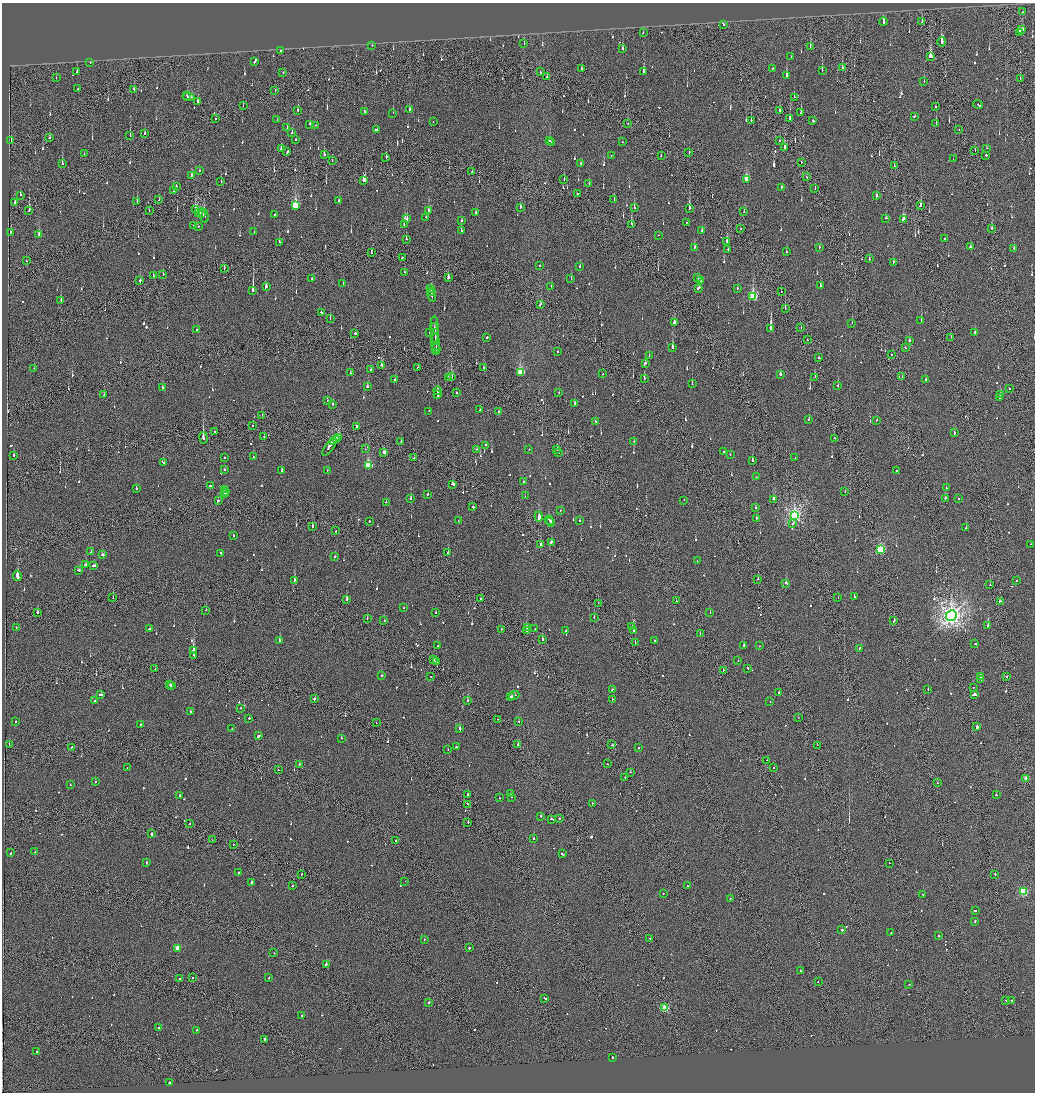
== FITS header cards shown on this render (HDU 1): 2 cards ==
NAXIS1  =                 2065
NAXIS2  =                 2180

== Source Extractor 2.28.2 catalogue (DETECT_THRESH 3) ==
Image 2065 x 2180 px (HDU 1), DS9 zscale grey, zoomed out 1/2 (1 PNG px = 2 x 2 image px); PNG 1037 x 1094 px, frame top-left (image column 1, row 2179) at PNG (2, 3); each listed source drawn as its Kron ellipse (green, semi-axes under 4 px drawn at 4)
Background -0.152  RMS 0.067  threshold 0.201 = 3 sigma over >= 5 px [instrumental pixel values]
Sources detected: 1040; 52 cannot appear on this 1/2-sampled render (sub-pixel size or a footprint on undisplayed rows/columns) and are neither listed nor drawn; of the other 988, the 500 brightest by FLUX_AUTO listed and drawn (488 fainter detections omitted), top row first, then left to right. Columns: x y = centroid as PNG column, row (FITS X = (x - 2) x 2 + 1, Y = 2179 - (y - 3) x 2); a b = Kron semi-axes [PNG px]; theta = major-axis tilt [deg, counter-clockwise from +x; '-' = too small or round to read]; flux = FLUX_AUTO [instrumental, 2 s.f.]
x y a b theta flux
1022 12 2 1 - 68
883 22 4 2 - 260
922 22 2 1 - 110
724 25 2 1 - 71
1022 30 4 2 - 300
643 32 2 2 - 110
1019 33 2 2 - 280
942 42 5 2 - 240
524 44 2 2 - 61
372 46 2 2 - 79
810 46 2 2 - 130
622 49 3 2 - 91
280 51 2 2 - 76
791 57 2 2 - 67
931 57 4 3 - 710
255 61 4 2 - 350
90 63 2 2 - 68
842 67 3 1 - 230
581 69 2 2 - 100
772 69 2 2 - 76
822 70 3 2 - 120
77 71 2 2 - 80
283 72 2 2 - 100
540 72 2 2 - 170
644 72 3 2 - 200
787 76 2 2 - 240
547 77 2 2 - 130
56 78 2 2 - 110
1020 78 2 1 - 61
924 81 2 2 - 94
78 89 2 2 - 180
134 89 2 1 - 82
275 90 2 2 - 67
187 95 2 1 - 180
189 97 6 2 -8 650
794 97 2 2 - 120
197 102 2 2 - 730
243 105 3 2 - 130
978 105 5 2 - 590
935 106 2 2 - 300
409 109 2 2 - 92
298 110 3 2 - 110
780 110 3 2 - 210
364 112 2 2 - 140
393 113 2 2 - 76
801 113 3 2 - 96
914 116 3 2 - 120
215 119 2 1 - 84
790 119 3 2 - 340
277 120 2 2 - 97
751 120 3 2 - 130
813 121 2 2 - 290
433 122 2 2 - 110
310 124 3 2 - 63
627 124 2 1 - 110
936 124 3 2 - 180
316 125 2 2 - 72
287 128 2 2 - 61
376 129 3 2 - 95
959 130 2 1 - 77
292 132 3 2 - 120
145 134 2 1 - 420
130 136 3 2 - 330
49 138 2 2 - 79
11 140 2 1 - 61
296 140 2 2 - 61
549 141 2 2 - 150
780 141 2 1 - 74
551 142 2 1 - 250
622 142 2 2 - 61
784 147 4 2 - 120
986 148 2 2 - 74
281 149 2 2 - 110
975 151 2 2 - 62
287 152 4 2 - 220
689 152 2 2 - 230
84 154 2 2 - 64
324 154 2 2 - 260
611 155 2 1 - 180
986 155 2 2 - 190
661 156 2 2 - 79
386 157 3 1 - 750
953 159 2 1 - 62
332 161 2 1 - 100
801 162 2 1 - 61
581 163 2 2 - 140
62 164 4 2 - 180
894 165 2 1 - 68
199 170 2 2 - 140
472 171 2 2 - 70
191 176 3 2 - 300
807 177 3 1 - 95
747 179 4 2 - 340
364 180 4 2 - 450
564 180 2 2 - 98
221 182 2 2 - 72
589 184 2 1 - 67
176 186 2 1 - 280
781 187 2 2 - 230
815 188 2 2 - 64
174 191 3 2 - 120
577 193 3 2 - 200
20 195 2 2 - 140
876 196 3 2 - 240
159 199 2 2 - 70
614 199 2 2 - 61
338 201 2 2 - 84
15 202 2 2 - 220
137 202 2 2 - 150
295 205 4 3 - 870
920 206 3 2 - 500
520 207 3 2 - 91
634 207 3 2 - 110
689 208 3 2 - 980
29 210 3 2 - 270
195 210 3 3 - 440
149 211 2 1 - 73
429 211 4 2 - 81
198 212 4 2 - 320
744 212 2 2 - 240
475 213 2 2 - 75
201 214 2 2 - 230
274 214 2 1 - 62
204 215 7 3 -78 230
426 217 2 2 - 91
407 218 3 2 - 150
886 218 2 2 - 180
903 220 3 3 - 260
462 221 2 2 - 110
686 223 2 2 - 86
194 225 2 2 - 81
404 225 3 2 - 190
632 225 4 2 - 170
198 226 2 2 - 97
992 228 4 2 - 94
740 229 2 1 - 79
461 231 3 2 - 130
702 231 2 2 - 61
11 232 2 2 - 120
254 232 2 1 - 71
39 235 3 2 - 110
658 235 2 2 - 63
406 239 2 1 - 140
944 239 2 2 - 320
727 241 3 2 - 180
279 242 2 2 - 150
694 247 3 2 - 120
819 247 2 1 - 190
971 247 2 1 - 450
1014 248 2 2 - 100
728 249 2 1 - 64
786 251 2 2 - 150
372 252 2 2 - 78
402 257 2 2 - 140
869 259 2 2 - 120
26 261 2 2 - 77
893 262 2 2 - 67
540 266 2 2 - 86
580 266 2 2 - 71
224 269 2 1 - 150
404 272 2 2 - 60
163 274 2 2 - 140
153 275 2 1 - 100
312 278 2 2 - 100
448 278 2 2 - 1800
697 278 2 2 - 170
571 279 2 2 - 180
140 281 2 2 - 370
700 281 2 2 - 65
343 284 2 2 - 70
551 286 2 2 - 66
820 286 3 2 - 110
266 287 3 2 - 310
698 288 4 2 - 200
737 288 2 2 - 75
431 289 4 1 - 270
253 290 3 2 - 1600
431 292 3 2 - 190
781 292 2 2 - 73
431 295 7 2 -79 370
753 297 4 3 - 1100
61 300 2 1 - 280
540 304 3 2 - 180
785 309 3 1 - 340
321 312 2 2 - 110
330 318 2 2 - 72
921 320 2 2 - 530
675 322 2 2 - 560
852 323 2 1 - 82
434 327 2 1 - 200
801 327 3 1 - 75
771 329 3 2 - 3700
197 330 2 2 - 130
435 330 13 2 -87 960
975 332 2 2 - 160
355 333 3 2 - 280
429 333 3 2 - 71
487 337 2 2 - 200
951 337 2 1 - 67
807 340 2 1 - 87
909 340 2 2 - 160
436 343 10 2 -86 780
436 345 2 1 - 190
672 348 2 2 - 260
905 348 2 2 - 60
436 349 5 1 - 350
557 352 2 2 - 72
892 354 2 2 - 73
649 355 2 2 - 77
819 358 2 1 - 290
645 363 2 2 - 160
381 365 3 2 - 130
417 367 2 1 - 130
34 368 2 2 - 240
483 368 2 2 - 80
371 369 2 2 - 74
520 372 3 3 - 780
350 373 2 1 - 84
603 374 2 1 - 95
780 374 3 2 - 160
902 376 2 2 - 86
448 377 2 2 - 160
451 377 3 2 - 140
815 377 2 1 - 77
644 378 3 2 - 82
395 380 2 2 - 310
926 380 3 2 - 95
692 384 2 2 - 160
367 386 2 2 - 84
838 386 2 2 - 72
162 388 2 2 - 170
1009 388 2 2 - 110
437 391 4 1 - 520
456 393 2 2 - 240
559 393 2 1 - 180
438 394 3 2 - 750
1000 394 2 2 - 250
104 395 2 2 - 63
999 398 2 2 - 69
327 401 2 2 - 87
574 403 3 2 - 170
333 405 2 2 - 170
480 410 2 2 - 90
429 411 2 2 - 62
499 411 2 2 - 96
262 415 2 2 - 63
809 419 2 2 - 120
877 420 2 1 - 110
595 421 2 2 - 89
252 426 2 1 - 73
356 426 2 2 - 140
215 431 2 2 - 120
954 433 2 2 - 210
264 436 2 2 - 73
338 437 4 2 - 350
203 438 6 3 -79 130
834 438 2 1 - 85
336 439 3 1 - 300
634 441 2 2 - 78
334 442 4 2 - 280
401 442 2 2 - 75
486 445 2 2 - 92
329 447 10 2 54 580
365 449 2 1 - 170
477 449 2 2 - 63
529 449 2 2 - 91
557 450 2 1 - 300
384 452 3 2 - 140
724 452 2 2 - 360
559 453 2 1 - 110
14 455 2 2 - 290
730 455 2 2 - 64
224 457 2 2 - 150
253 457 2 2 - 87
414 458 2 1 - 72
795 458 2 2 - 74
752 461 2 2 - 690
164 463 2 1 - 66
368 465 4 3 - 960
224 470 2 2 - 170
282 470 2 2 - 260
327 470 2 2 - 73
896 471 2 2 - 100
756 477 2 1 - 270
523 482 2 2 - 66
453 484 3 2 - 230
210 486 3 2 - 430
946 488 2 2 - 63
136 489 2 2 - 130
225 489 2 2 - 110
845 491 2 2 - 71
226 492 3 2 - 220
224 494 2 2 - 140
428 494 2 2 - 86
525 496 2 1 - 61
945 498 2 2 - 110
959 498 2 2 - 86
411 499 2 2 - 370
774 499 3 2 - 210
684 500 2 2 - 75
218 501 3 2 - 140
386 502 2 2 - 79
473 507 2 2 - 540
755 508 2 2 - 110
560 511 2 2 - 83
539 516 5 2 - 3400
794 516 4 3 - 3900
756 518 2 2 - 75
549 520 5 2 - 300
579 520 2 2 - 340
369 521 2 2 - 130
458 521 2 1 - 130
551 522 4 2 - 190
793 524 2 2 - 70
312 526 2 2 - 76
966 528 2 2 - 110
336 531 2 1 - 120
233 536 2 2 - 100
551 542 3 2 - 160
541 544 3 2 - 220
1031 544 2 1 - 76
881 550 3 3 - 1300
91 552 2 2 - 67
448 552 2 2 - 85
221 553 2 2 - 120
102 555 3 2 - 160
335 557 2 2 - 220
697 561 2 1 - 95
86 565 4 2 - 190
94 566 4 2 - 220
79 570 3 2 - 130
17 576 5 2 - 1100
758 579 2 1 - 490
295 580 2 2 - 220
1016 581 2 2 - 100
786 583 3 2 - 250
990 585 2 2 - 69
854 597 2 2 - 350
113 598 2 1 - 64
838 598 2 2 - 64
347 599 2 2 - 140
480 599 2 1 - 160
676 601 2 1 - 99
1000 601 3 2 - 170
598 603 2 1 - 79
404 608 2 2 - 62
206 610 2 2 - 69
37 612 2 2 - 180
436 612 2 2 - 220
710 612 2 2 - 76
951 616 5 5 - 9700
594 617 2 2 - 73
367 618 2 1 - 86
384 620 2 1 - 100
894 620 4 1 - 220
988 625 2 2 - 520
632 627 2 2 - 93
16 628 2 2 - 96
527 628 2 2 - 140
149 629 2 2 - 73
501 629 2 1 - 66
535 629 2 2 - 120
526 631 3 2 - 1000
566 631 2 1 - 230
634 631 3 2 - 160
700 633 3 1 - 180
542 639 2 2 - 720
279 640 3 2 - 160
654 641 2 2 - 78
635 643 2 1 - 86
975 644 3 1 - 100
744 645 2 2 - 72
438 646 2 2 - 140
760 646 2 1 - 68
860 648 2 2 - 120
193 651 2 2 - 3400
194 655 2 2 - 130
434 660 2 2 - 77
738 660 2 2 - 70
436 661 3 2 - 630
748 668 2 2 - 76
155 669 2 1 - 61
723 670 2 2 - 140
381 675 2 2 - 200
981 676 2 2 - 140
1006 676 2 2 - 99
431 677 2 2 - 88
981 679 3 2 - 300
170 685 2 2 - 310
172 686 2 1 - 140
974 687 2 1 - 77
612 689 3 2 - 120
928 689 3 2 - 120
779 692 2 2 - 130
974 694 3 2 - 460
101 695 3 2 - 470
514 695 5 2 - 660
511 696 2 1 - 330
314 699 2 2 - 500
612 699 2 2 - 89
95 701 2 2 - 230
468 701 2 2 - 260
770 702 2 2 - 75
241 708 2 2 - 69
190 711 2 2 - 130
249 718 2 2 - 110
798 718 2 1 - 78
498 719 2 1 - 70
16 721 2 2 - 78
519 721 2 2 - 68
376 723 2 1 - 62
140 724 2 2 - 97
977 727 3 2 - 600
232 729 2 2 - 72
460 729 3 2 - 260
259 736 4 2 - 290
341 738 2 2 - 120
9 745 2 1 - 120
518 745 4 1 - 220
612 745 3 2 - 170
817 745 2 1 - 82
71 747 2 2 - 70
456 747 3 2 - 110
638 748 2 2 - 320
448 750 2 2 - 76
767 760 2 1 - 69
299 764 2 2 - 89
607 764 2 1 - 84
773 767 2 2 - 72
127 768 2 2 - 70
278 770 2 1 - 69
630 772 2 2 - 83
625 777 2 1 - 82
1026 778 3 2 - 310
95 782 2 2 - 77
937 783 2 1 - 68
70 785 2 2 - 73
511 793 2 2 - 72
468 794 2 2 - 130
996 795 2 2 - 500
179 796 2 2 - 90
511 797 2 2 - 310
499 798 2 2 - 78
592 803 2 2 - 91
467 804 2 1 - 120
541 816 2 2 - 120
559 818 2 2 - 95
552 819 4 2 - 210
468 822 2 2 - 78
189 823 2 2 - 81
151 834 2 2 - 220
534 839 2 2 - 210
212 840 2 1 - 71
396 840 2 2 - 160
233 844 2 2 - 62
35 852 2 2 - 87
11 853 2 2 - 84
562 854 4 2 - 290
147 863 2 2 - 270
889 863 2 1 - 150
239 872 2 2 - 100
302 874 2 1 - 260
995 875 3 2 - 130
405 881 2 1 - 320
251 883 3 2 - 220
687 885 2 2 - 86
292 886 2 2 - 75
1023 891 3 3 - 1200
663 894 2 2 - 84
923 895 2 2 - 130
730 898 2 1 - 110
975 911 2 2 - 380
975 921 3 2 - 150
842 930 2 2 - 300
891 933 2 2 - 96
938 936 2 2 - 120
650 938 2 2 - 71
424 939 2 1 - 110
177 948 3 2 - 300
469 948 2 2 - 370
274 953 2 1 - 79
326 964 2 2 - 540
800 971 2 2 - 72
192 978 2 2 - 75
269 978 2 2 - 140
179 979 2 2 - 86
818 982 2 1 - 77
909 985 2 2 - 130
545 998 4 2 - 310
1006 1000 2 2 - 73
1012 1000 2 2 - 270
429 1002 2 2 - 510
665 1008 3 3 - 640
301 1015 2 2 - 71
159 1027 2 2 - 88
197 1030 2 2 - 110
265 1039 2 2 - 730
37 1052 2 2 - 140
612 1057 2 2 - 190
169 1082 2 2 - 230
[488 fainter detections neither listed nor drawn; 52 sub-pixel or undisplayed-footprint detections neither listed nor drawn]